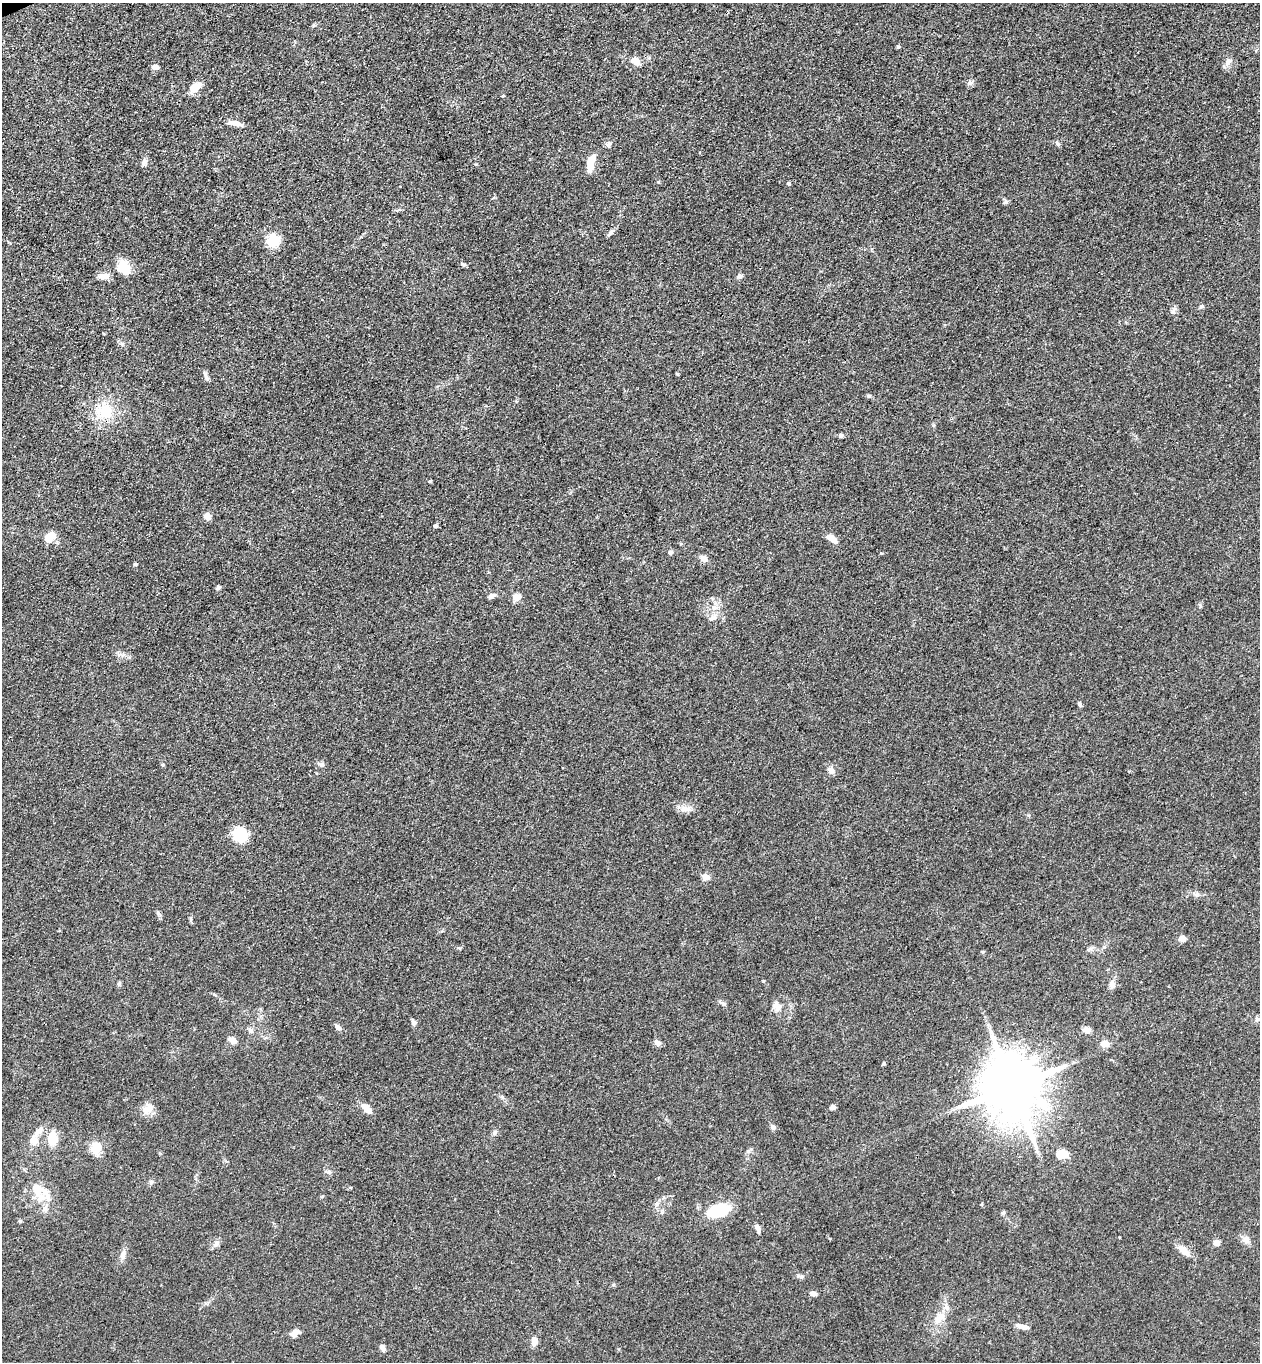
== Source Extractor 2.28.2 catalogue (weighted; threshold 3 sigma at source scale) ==
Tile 11 of 4 x 4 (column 3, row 3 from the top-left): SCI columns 2817-4074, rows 1416-2775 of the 5504 x 5548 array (HDU 1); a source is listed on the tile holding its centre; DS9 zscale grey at full resolution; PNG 1262 x 1364 px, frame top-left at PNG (2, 3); no overlay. Shown black and unused: <1% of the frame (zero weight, under 3 of 4 exposures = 5% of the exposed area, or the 3 px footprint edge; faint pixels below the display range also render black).
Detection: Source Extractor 2.28.2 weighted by HDU 2 'WHT'; one run over the whole footprint, this tile lists its part. Background 0.0936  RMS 0.0064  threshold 0.0286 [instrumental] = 3 sigma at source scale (4.5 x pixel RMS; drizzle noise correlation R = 1.50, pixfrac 1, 0.05/0.05 arcsec/px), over >= 5 px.
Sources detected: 93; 1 cosmic-ray / hot-pixel residue — not listed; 4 inside a brighter listed object's ellipse — not listed separately; the other 88 listed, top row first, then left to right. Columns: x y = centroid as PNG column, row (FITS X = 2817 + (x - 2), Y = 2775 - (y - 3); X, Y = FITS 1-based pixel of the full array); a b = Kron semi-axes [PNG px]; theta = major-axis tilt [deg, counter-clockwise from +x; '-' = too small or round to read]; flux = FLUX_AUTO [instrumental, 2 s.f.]
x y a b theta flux
898 47 5 4 - 0.86
636 61 12 7 -37 4.8
1228 62 11 7 48 3.2
155 67 7 6 - 2.7
969 83 7 5 12 1.5
196 87 15 9 37 7.8
235 123 22 5 -12 3.8
608 144 7 6 - 1.7
1057 144 7 5 -49 1.5
144 162 9 7 82 2.5
591 164 21 8 80 8.7
658 182 4 4 - 0.69
788 184 4 4 - 0.92
1005 202 6 6 - 1.3
611 232 11 5 53 1.9
273 241 14 13 - 14
464 264 8 4 -26 1.1
124 268 18 13 -56 11
103 276 13 7 0 4.6
740 276 7 5 17 1.5
1201 306 6 5 - 1.2
1174 310 11 5 56 1.7
205 374 11 5 -71 2
869 396 6 4 -46 0.9
104 412 25 22 12 20
841 436 5 4 - 1.7
430 481 4 4 - 0.62
207 516 11 7 -65 2.5
435 526 4 4 - 1.7
50 537 13 10 45 7.5
831 538 10 7 -25 4.9
670 552 6 5 - 1.5
703 558 10 7 -24 2.8
135 564 4 3 - 1.1
218 588 6 5 - 1.2
491 596 10 6 24 2.5
516 597 8 7 - 5.7
714 607 10 8 11 4
713 618 10 6 15 2.5
1080 704 6 4 -53 1.2
322 764 8 7 - 1.9
163 765 5 3 - 0.69
831 770 9 7 -43 2.8
686 809 15 6 7 4.1
240 834 9 9 - 42
705 877 8 7 - 4
158 914 8 5 -70 1.4
1182 938 8 6 -4 3.5
1089 949 6 4 19 1.2
119 984 7 5 73 1.1
1112 984 11 8 -89 2.9
723 1004 8 5 -45 1.4
777 1006 13 10 -57 4.2
1257 1020 7 6 - 2
413 1022 8 6 -72 1.6
338 1027 10 5 -58 1.7
1087 1030 11 7 -6 2.7
250 1031 8 7 - 2.1
232 1040 10 8 -35 2.9
657 1043 9 7 -41 2.2
1105 1044 12 8 -8 3.9
1012 1087 17 15 -70 4800
833 1107 6 5 - 2.4
366 1108 14 7 -50 6
148 1109 16 11 26 5.9
773 1127 8 6 -35 1.7
52 1138 15 10 87 11
34 1140 13 9 -71 5.4
96 1148 12 10 88 10
1062 1154 13 10 17 7.4
329 1172 7 5 -15 1.6
151 1182 5 5 - 1.1
39 1191 26 17 -54 16
657 1204 8 4 46 1.6
719 1211 23 12 17 27
1003 1213 6 5 - 0.93
757 1227 10 6 -63 2.2
1246 1240 11 6 -80 2.9
216 1243 10 7 41 2.6
1216 1243 7 6 - 3.6
1184 1251 20 8 -43 5.4
123 1255 13 7 79 3.3
813 1294 7 5 -19 2.4
939 1319 20 9 37 6.9
1022 1326 17 5 -14 3.4
295 1333 13 7 33 3.7
534 1341 9 7 -84 4.1
382 1348 9 5 -66 2.1
Overlapping masked pixels (flux is a lower limit): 1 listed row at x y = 1012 1087
Unlisted compact peaks at least as high as the median listed source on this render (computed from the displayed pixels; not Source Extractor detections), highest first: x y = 884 1063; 801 1277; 763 981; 881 553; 677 374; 495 1132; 1200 606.